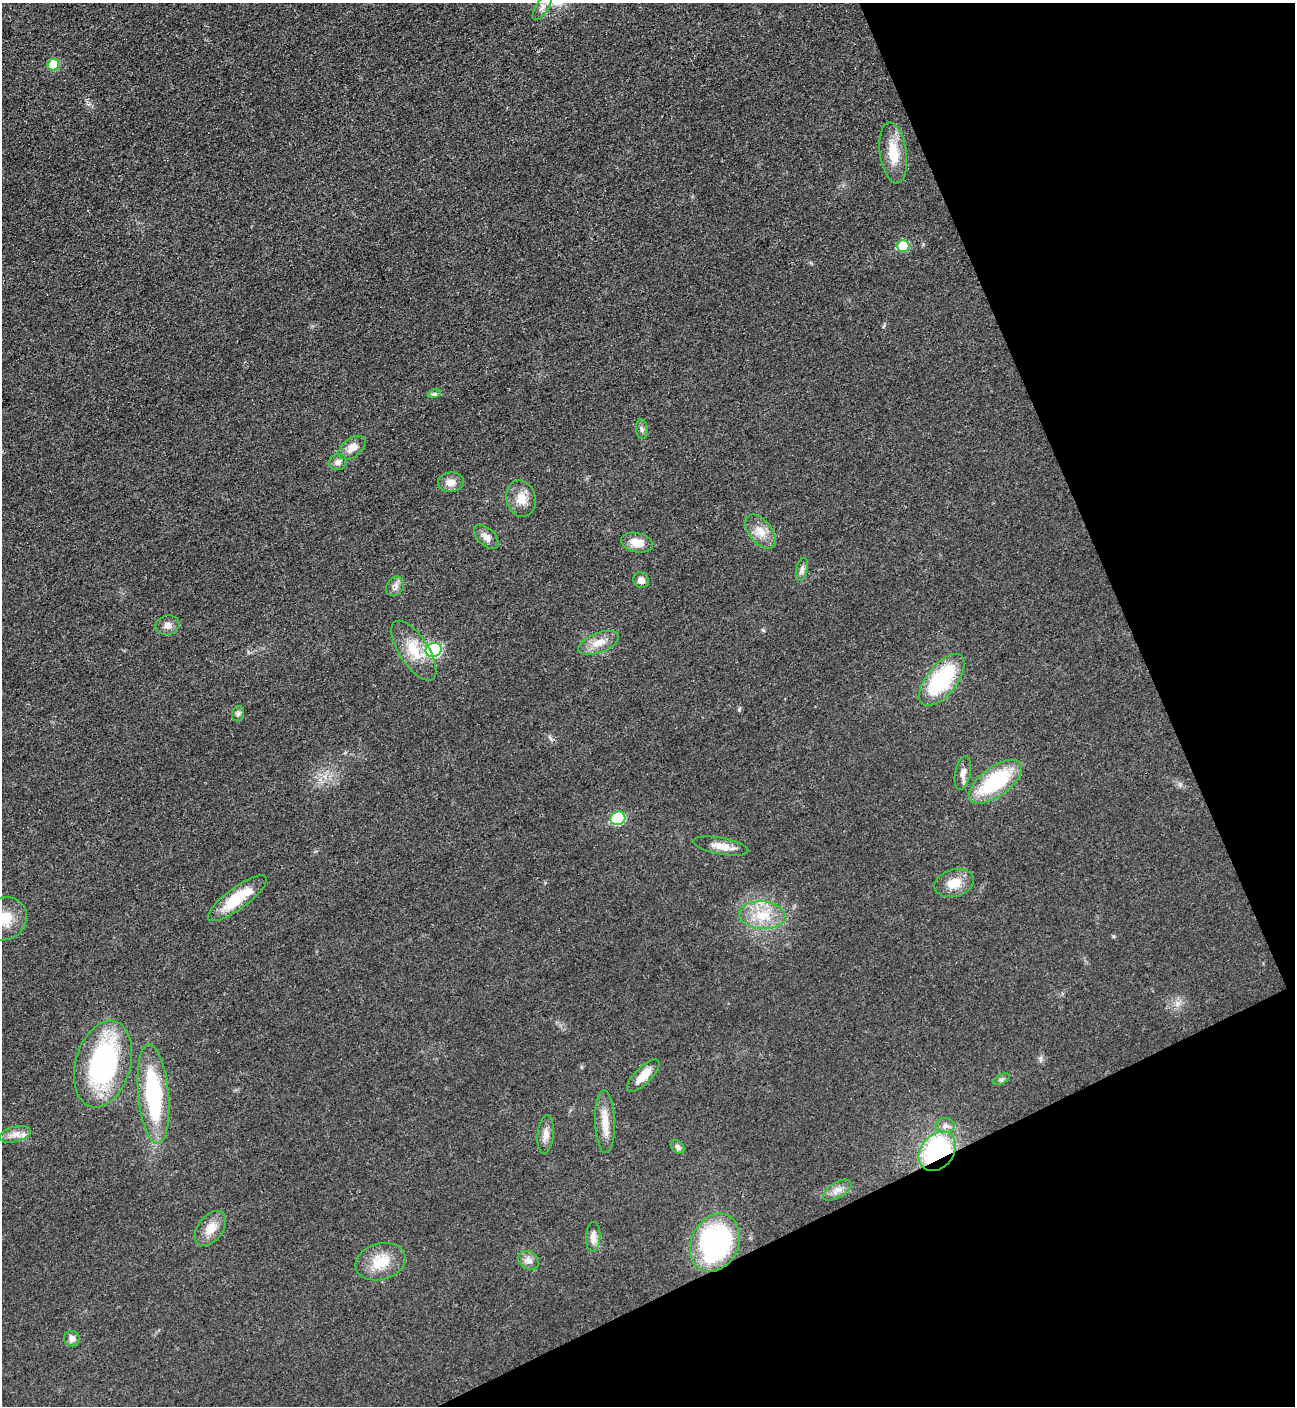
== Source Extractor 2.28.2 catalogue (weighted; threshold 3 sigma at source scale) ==
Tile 12 of 4 x 4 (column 4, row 3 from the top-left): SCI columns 4182-5474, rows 1416-2819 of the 5634 x 5651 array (HDU 1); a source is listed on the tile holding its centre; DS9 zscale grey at full resolution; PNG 1297 x 1408 px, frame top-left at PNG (2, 3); each listed source drawn as its Kron ellipse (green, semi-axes under 4 px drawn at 4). Shown black and unused: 22% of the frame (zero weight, under 3 of 4 exposures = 1% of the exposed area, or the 3 px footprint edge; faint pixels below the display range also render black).
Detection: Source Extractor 2.28.2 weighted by HDU 2 'WHT'; one run over the whole footprint, this tile lists its part. Background 0.0194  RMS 0.0041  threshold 0.0184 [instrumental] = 3 sigma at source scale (4.5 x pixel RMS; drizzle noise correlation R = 1.50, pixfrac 1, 0.05/0.05 arcsec/px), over >= 5 px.
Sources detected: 48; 1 inside a brighter listed object's ellipse — not listed separately; the other 47 listed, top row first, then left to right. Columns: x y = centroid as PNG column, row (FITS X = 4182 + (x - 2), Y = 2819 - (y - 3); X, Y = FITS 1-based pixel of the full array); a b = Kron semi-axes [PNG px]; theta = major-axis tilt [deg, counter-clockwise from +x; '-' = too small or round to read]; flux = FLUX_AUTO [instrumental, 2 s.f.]
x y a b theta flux
542 7 15 6 58 2.8
53 65 6 5 - 13
893 153 30 13 -82 10
903 246 6 6 - 14
434 394 7 4 18 0.82
642 429 10 5 -84 1.3
352 448 15 9 37 4.2
338 462 9 8 - 1.8
451 482 13 9 6 3.5
521 499 18 14 -76 5.9
761 532 20 11 -51 5.3
486 537 15 8 -45 2.7
637 543 16 9 -12 5.1
802 569 12 5 76 1.6
641 580 8 7 - 1.9
395 586 10 8 58 2
167 625 12 9 11 2.4
599 643 21 10 21 5.1
434 650 8 7 - 52
414 651 34 14 -57 11
942 680 31 15 51 34
238 714 8 6 70 1
963 773 17 8 79 2.7
995 782 31 14 36 33
618 818 7 7 - 25
721 846 28 8 -10 5.1
954 883 20 13 14 6.9
237 898 36 10 36 16
762 915 23 14 -5 11
5 919 23 21 35 12
103 1064 44 27 74 68
643 1076 21 8 45 6.1
1002 1079 9 5 27 0.95
153 1094 50 15 -85 46
605 1122 31 10 -88 6.6
945 1126 9 7 1 2
15 1134 16 7 13 3.3
546 1134 19 8 85 3
678 1147 8 5 -44 1.3
937 1151 22 16 50 51
837 1190 16 7 31 2.7
210 1228 20 12 52 6
593 1237 15 7 88 3.1
715 1243 30 23 64 70
529 1260 11 8 -34 2.3
381 1262 25 18 17 11
72 1339 8 7 - 2.5
Overlapping masked pixels (flux is a lower limit): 3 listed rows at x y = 395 586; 937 1151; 715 1243
Isophote crosses this tile's border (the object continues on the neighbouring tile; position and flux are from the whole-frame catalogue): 2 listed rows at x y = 542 7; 5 919
Unlisted compact peaks at least as high as the median listed source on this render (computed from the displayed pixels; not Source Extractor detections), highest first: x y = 739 709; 1113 936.